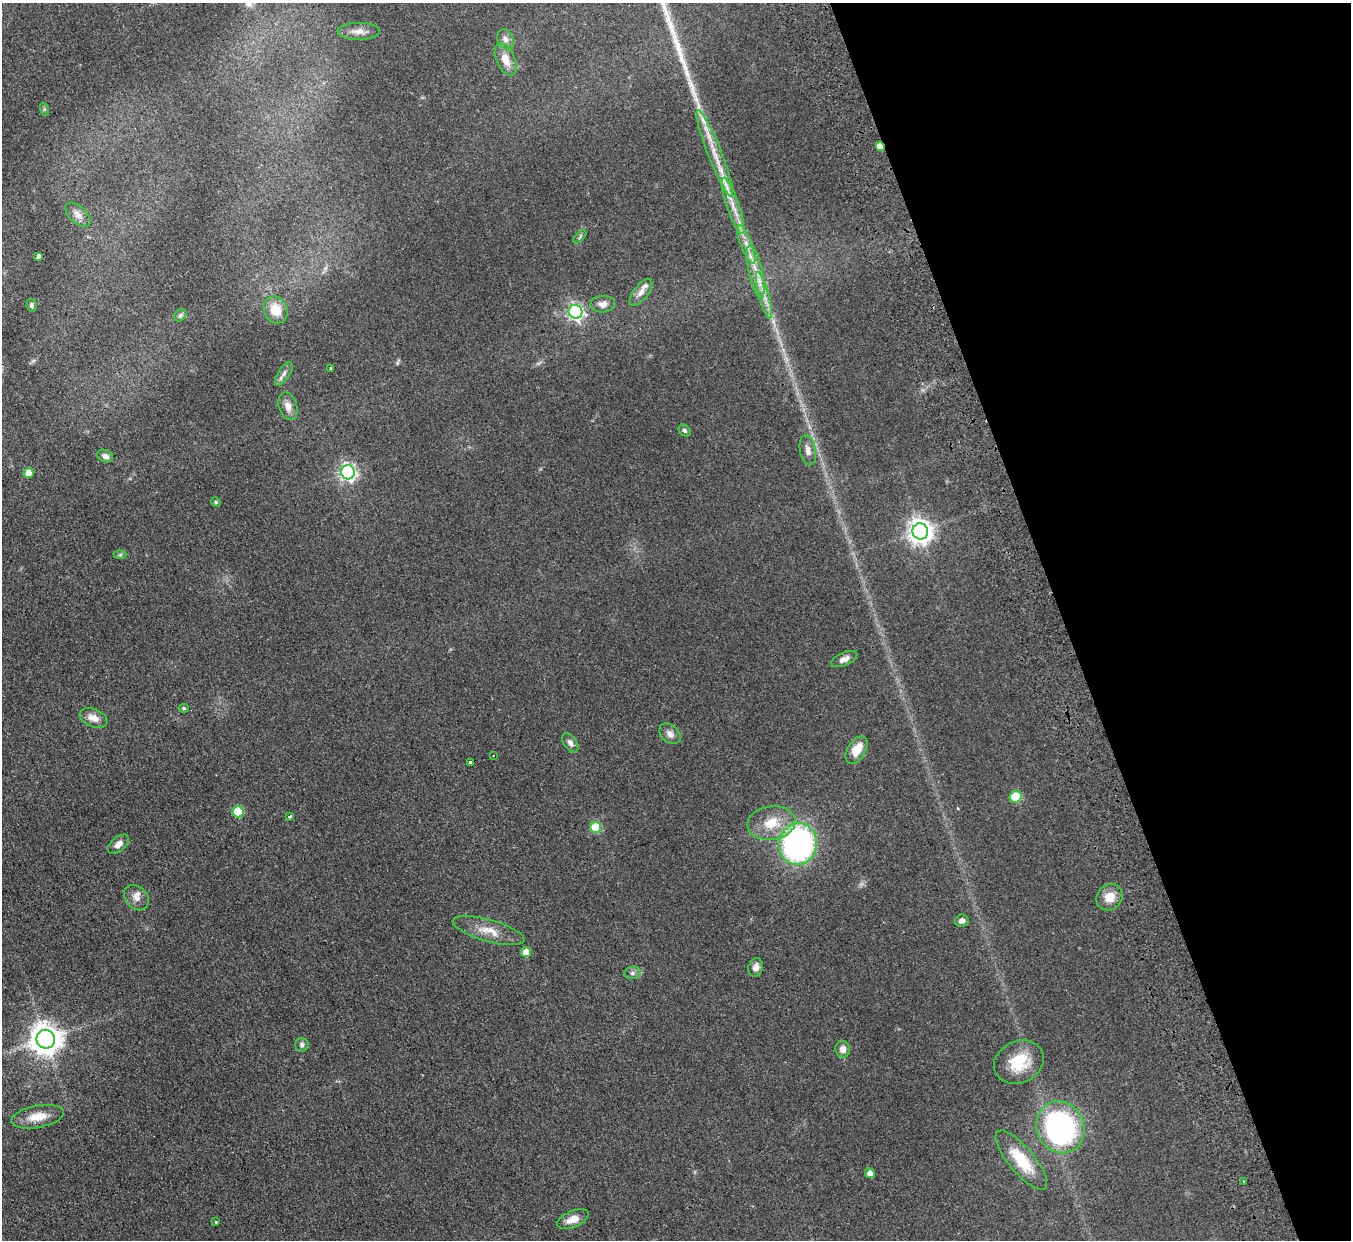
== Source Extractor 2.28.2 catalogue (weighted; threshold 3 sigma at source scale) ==
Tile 12 of 4 x 4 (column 4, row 3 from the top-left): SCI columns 4103-5451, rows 1537-2774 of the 5506 x 5424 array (HDU 1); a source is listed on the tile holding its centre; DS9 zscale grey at full resolution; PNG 1353 x 1242 px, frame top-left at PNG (2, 3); each listed source drawn as its Kron ellipse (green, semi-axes under 4 px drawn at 4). Shown black and unused: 21% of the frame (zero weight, under 2 of 3 exposures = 3% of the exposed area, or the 3 px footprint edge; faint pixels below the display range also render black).
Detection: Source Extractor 2.28.2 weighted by HDU 2 'WHT'; one run over the whole footprint, this tile lists its part. Background 0.0678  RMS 0.0077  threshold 0.0345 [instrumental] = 3 sigma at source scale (4.5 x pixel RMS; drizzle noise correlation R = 1.50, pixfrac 1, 0.05/0.05 arcsec/px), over >= 5 px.
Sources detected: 65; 2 inside a brighter listed object's ellipse — not listed separately; the other 63 listed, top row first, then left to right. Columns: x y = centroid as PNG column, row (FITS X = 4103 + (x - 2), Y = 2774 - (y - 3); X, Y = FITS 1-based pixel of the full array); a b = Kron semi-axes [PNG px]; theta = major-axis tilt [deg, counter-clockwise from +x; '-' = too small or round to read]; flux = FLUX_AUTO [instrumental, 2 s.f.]
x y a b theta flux
359 31 21 8 0 6.3
505 39 10 8 -67 3.5
505 59 17 9 -66 9.7
44 109 7 4 -72 1.1
880 146 5 4 - 11
715 153 46 7 -68 18
733 206 30 6 -71 11
78 215 15 8 -42 4.8
580 237 8 3 46 1.1
746 244 20 5 -69 7.1
39 256 4 3 - 1.9
756 272 27 7 -77 11
641 292 16 7 52 4.6
764 295 24 5 -75 7.7
603 304 12 8 3 4.4
32 305 6 5 - 1.6
276 310 14 11 -65 15
575 312 7 6 - 190
180 315 7 5 44 1.7
331 368 3 3 - 0.95
284 374 13 5 56 3.1
288 406 14 9 -73 5.3
685 431 6 5 - 1.7
808 450 15 8 -79 5
105 456 8 6 -25 3.1
348 472 7 6 - 230
29 473 5 5 - 11
216 502 5 4 - 0.92
920 531 8 8 - 630
120 555 6 4 1 1
844 659 14 6 23 4.1
184 708 5 4 - 1.3
93 718 15 9 -23 6.1
670 734 12 8 -42 4
570 743 11 6 -56 3.2
856 750 15 9 58 12
493 756 2 2 - 0.52
471 762 3 3 - 15
1016 797 6 5 - 30
238 812 5 5 - 28
289 817 4 3 - 5.5
771 823 24 17 8 20
596 827 5 5 - 34
118 844 12 7 39 4.7
798 844 21 18 82 200
1109 897 14 12 47 9.5
136 898 14 10 -46 5.9
962 921 7 6 - 3
489 931 37 11 -16 13
526 952 5 5 - 8.9
756 967 9 7 75 4.3
632 973 8 6 16 2.2
46 1039 9 9 - 1200
302 1045 7 6 - 1.8
843 1049 8 7 - 4.8
1019 1062 25 21 26 26
37 1117 27 11 10 13
1060 1127 26 23 -64 150
1021 1160 37 13 -50 26
870 1173 5 5 - 4.5
1243 1181 2 2 - 0.61
573 1219 17 8 23 7.4
216 1222 3 3 - 0.62
Overlapping masked pixels (flux is a lower limit): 1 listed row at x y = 880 146